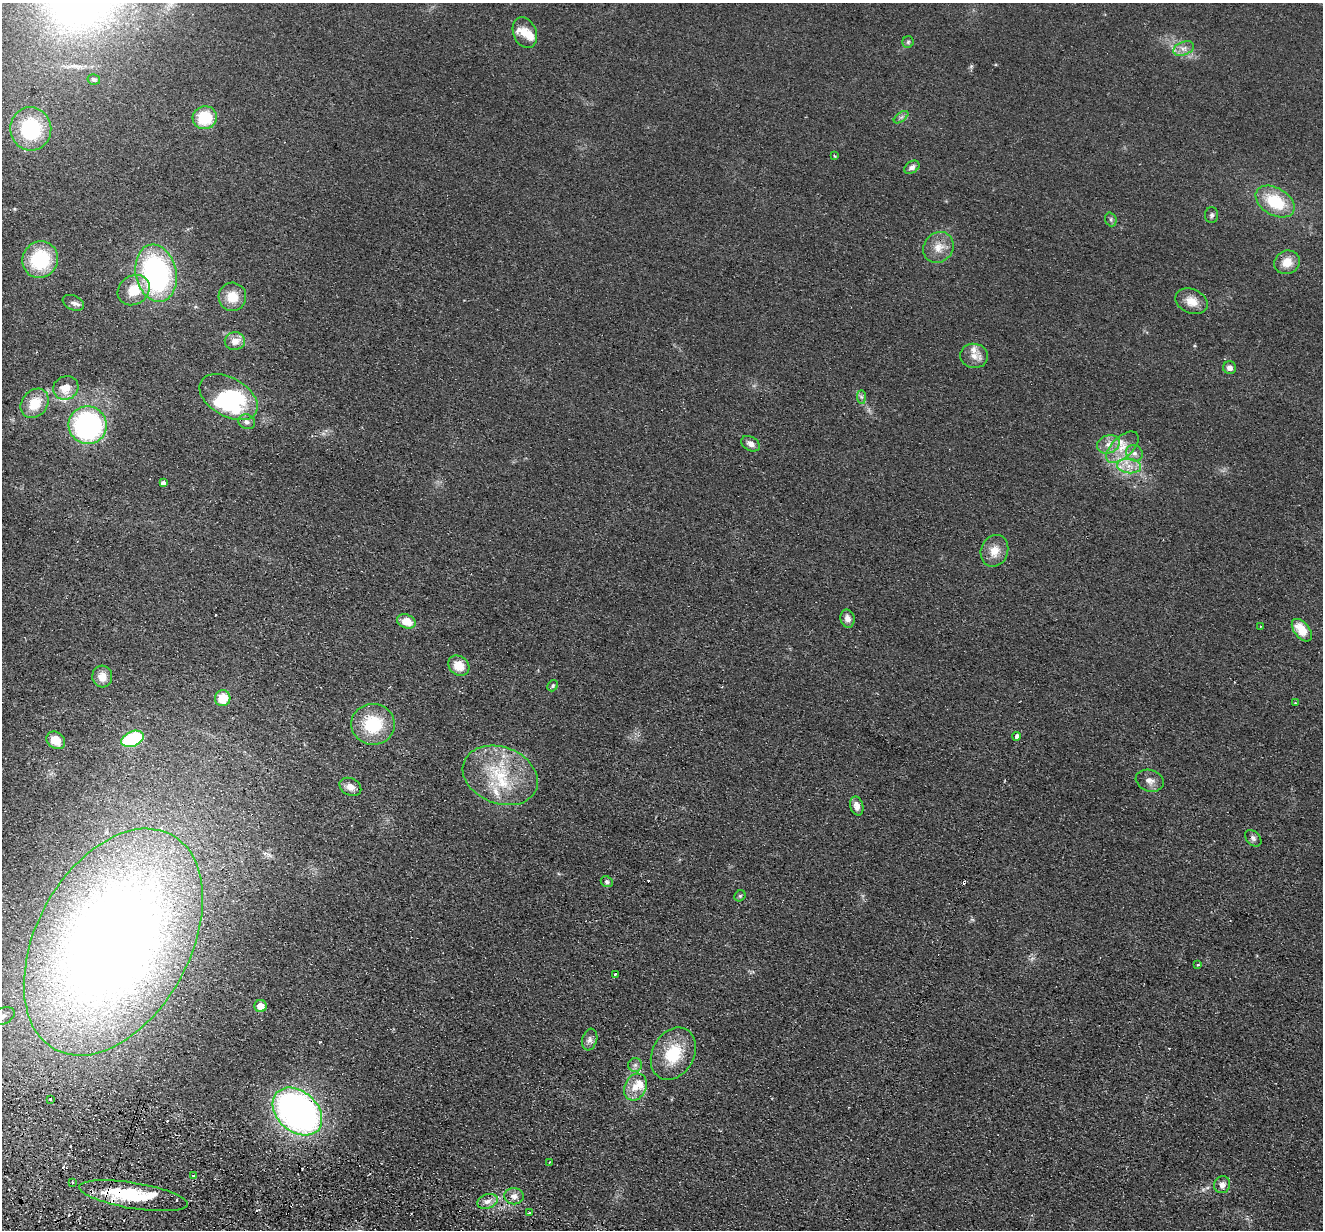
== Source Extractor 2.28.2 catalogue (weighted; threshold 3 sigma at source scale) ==
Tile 7 of 4 x 4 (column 3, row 2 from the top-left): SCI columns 2661-3981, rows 2642-3869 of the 5321 x 5409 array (HDU 1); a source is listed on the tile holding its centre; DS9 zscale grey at full resolution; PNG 1325 x 1232 px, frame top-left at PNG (2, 3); each listed source drawn as its Kron ellipse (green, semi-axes under 4 px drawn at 4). Shown black and unused: <1% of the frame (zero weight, under 2 of 3 exposures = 3% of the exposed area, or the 3 px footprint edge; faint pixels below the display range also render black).
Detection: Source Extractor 2.28.2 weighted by HDU 2 'WHT'; one run over the whole footprint, this tile lists its part. Background 0.0578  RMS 0.0092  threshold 0.0416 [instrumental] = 3 sigma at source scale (4.5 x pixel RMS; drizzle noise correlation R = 1.50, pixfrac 1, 0.05/0.05 arcsec/px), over >= 5 px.
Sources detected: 91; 1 inside a brighter object's white glare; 5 cosmic-ray / hot-pixel residue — neither listed nor drawn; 10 inside a brighter listed object's ellipse — not listed separately; the other 75 listed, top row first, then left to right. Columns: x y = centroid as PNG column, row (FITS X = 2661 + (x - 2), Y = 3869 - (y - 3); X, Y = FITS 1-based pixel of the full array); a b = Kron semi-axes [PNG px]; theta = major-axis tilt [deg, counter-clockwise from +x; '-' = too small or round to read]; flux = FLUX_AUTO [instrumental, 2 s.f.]
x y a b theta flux
525 33 16 11 -69 11
908 42 6 5 - 1.6
1184 48 10 6 21 5
94 79 6 5 - 2.1
901 117 8 4 36 2.5
205 118 12 11 - 36
31 129 22 20 -83 72
834 156 4 3 - 0.94
912 167 8 5 35 3.4
1275 202 21 13 -31 41
1212 215 8 6 89 2.4
1111 219 7 5 -71 2
938 247 16 14 49 13
40 260 18 17 - 58
1287 262 13 11 26 13
156 273 29 20 -77 190
134 290 17 14 35 22
232 297 14 14 - 16
1192 301 17 12 -23 12
73 303 11 7 -23 4
235 341 10 9 - 9.3
974 356 14 12 -5 8.5
1230 368 6 6 - 4.4
66 388 13 11 25 14
229 397 32 19 -30 94
861 397 7 4 -89 2
35 403 16 12 51 20
247 422 8 7 - 3.5
88 425 19 19 - 180
750 444 10 7 -28 5
1108 444 12 9 21 7.2
1122 447 20 10 43 15
1134 453 9 7 -40 4.6
1129 466 12 7 -6 8.7
163 483 4 4 - 4.3
994 551 16 13 68 13
847 619 9 7 -79 5.3
406 621 9 6 -20 16
1260 626 2 2 - 0.72
1302 630 13 7 -52 20
459 666 11 9 -37 15
102 676 11 10 - 9.1
553 686 6 5 - 1.5
223 698 8 7 - 17
1295 703 4 2 - 0.82
373 724 22 20 -4 46
1017 736 4 4 - 4.2
132 739 11 7 23 73
56 740 10 8 -39 15
500 775 39 28 -21 60
1150 781 14 10 -17 6.6
350 787 11 8 -27 7
857 806 9 6 -75 7.2
1253 838 10 6 -46 2.7
607 882 6 5 - 2
740 896 6 5 - 1.5
113 942 122 77 61 1400
1198 965 3 3 - 2
615 974 3 3 - 2
260 1006 6 6 - 11
3 1016 12 8 25 4.7
590 1039 11 7 73 4.2
673 1054 27 20 61 40
635 1065 7 6 - 2.8
635 1087 14 11 63 13
50 1099 3 3 - 1.9
297 1111 28 20 -42 410
549 1163 2 2 - 0.84
193 1175 3 2 - 1.4
72 1183 3 2 - 1.6
1222 1185 8 8 - 5.9
133 1196 55 13 -9 60
514 1196 10 8 -8 5.5
487 1201 10 7 19 5.7
529 1213 3 3 - 2.5
Overlapping masked pixels (flux is a lower limit): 2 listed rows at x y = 297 1111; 133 1196
Isophote crosses this tile's border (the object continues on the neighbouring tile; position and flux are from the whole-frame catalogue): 2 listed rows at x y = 113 942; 3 1016